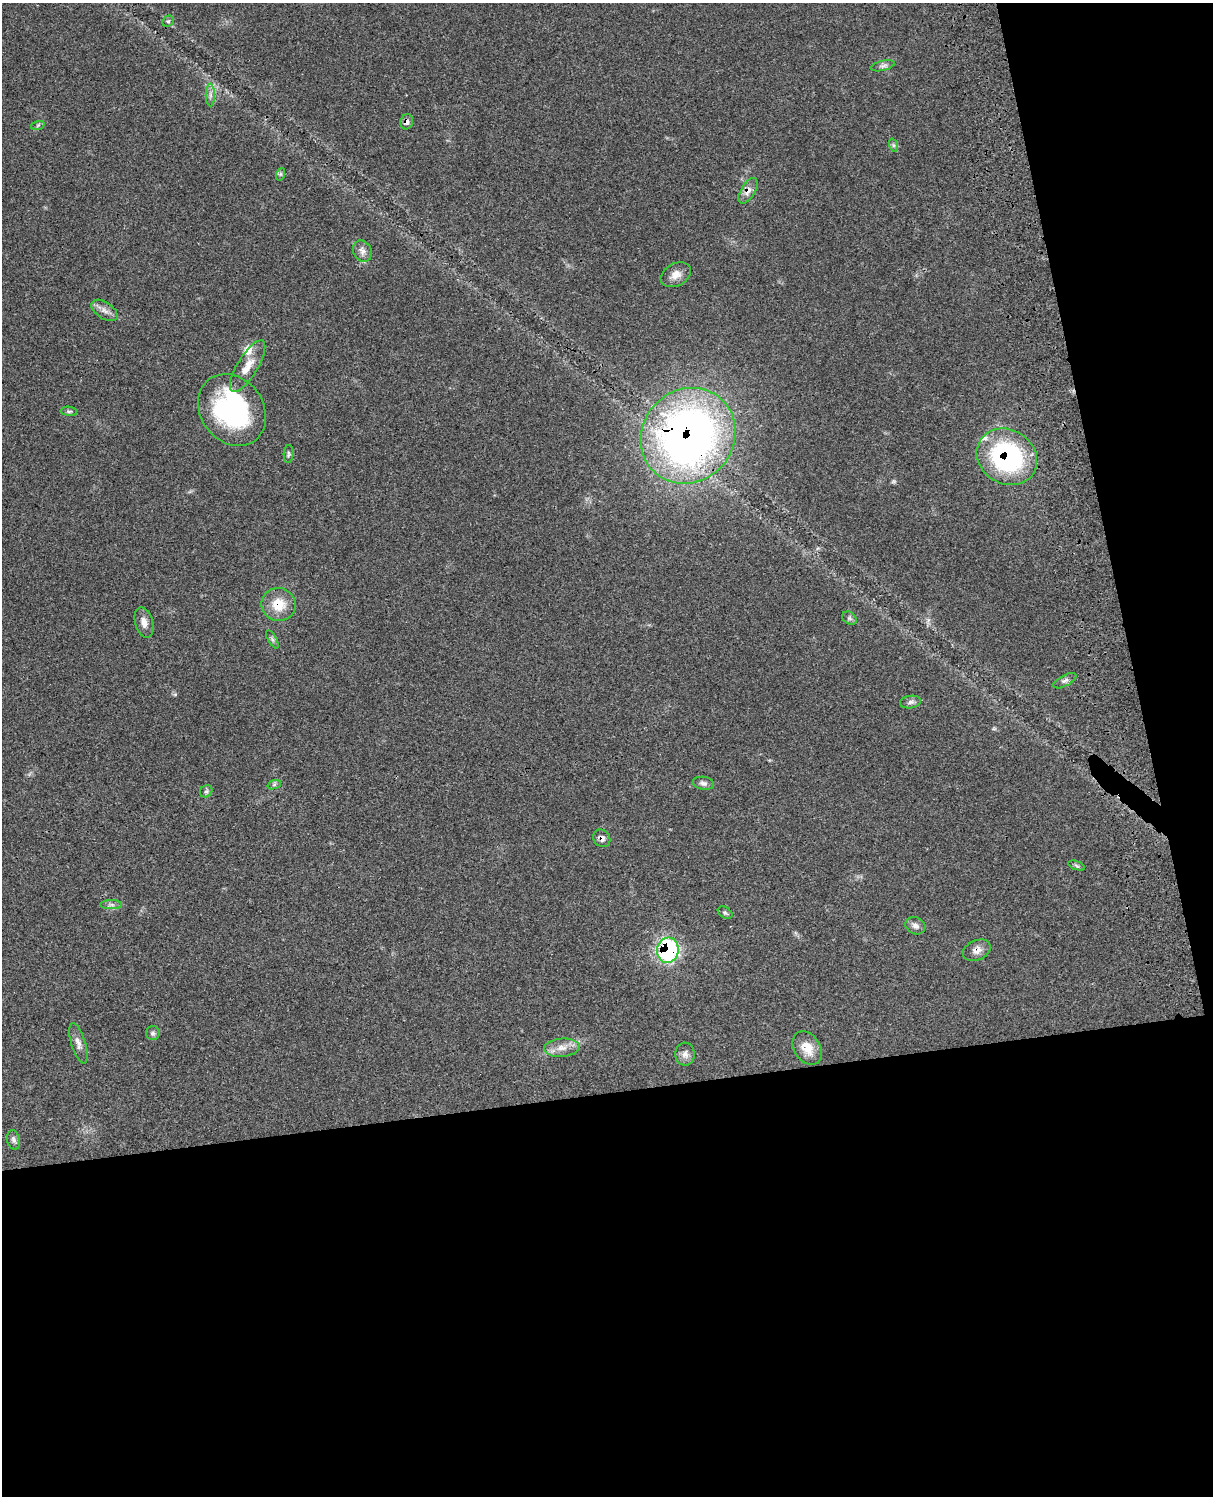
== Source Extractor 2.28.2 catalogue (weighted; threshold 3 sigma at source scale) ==
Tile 12 of 4 x 3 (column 4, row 3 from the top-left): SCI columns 3758-4968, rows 276-1769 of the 5085 x 4922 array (HDU 1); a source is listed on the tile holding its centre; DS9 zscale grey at full resolution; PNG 1215 x 1498 px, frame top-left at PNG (2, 3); each listed source drawn as its Kron ellipse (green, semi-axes under 4 px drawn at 4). Shown black and unused: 33% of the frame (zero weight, under 3 of 4 exposures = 6% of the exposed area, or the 3 px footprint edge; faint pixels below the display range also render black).
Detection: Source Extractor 2.28.2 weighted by HDU 2 'WHT'; one run over the whole footprint, this tile lists its part. Background 0.107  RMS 0.0066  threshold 0.0295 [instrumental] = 3 sigma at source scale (4.5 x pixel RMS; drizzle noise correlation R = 1.50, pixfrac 1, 0.05/0.05 arcsec/px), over >= 5 px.
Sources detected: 42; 1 too faint to see at this stretch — neither listed nor drawn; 2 inside a brighter listed object's ellipse — not listed separately; the other 39 listed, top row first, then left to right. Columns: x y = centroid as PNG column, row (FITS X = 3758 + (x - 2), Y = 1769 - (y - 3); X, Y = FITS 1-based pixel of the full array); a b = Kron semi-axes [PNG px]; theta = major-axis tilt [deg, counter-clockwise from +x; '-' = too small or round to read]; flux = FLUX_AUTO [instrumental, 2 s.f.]
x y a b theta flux
168 21 6 5 - 1.1
883 66 12 5 14 2.2
210 95 11 4 -90 2.6
407 122 8 6 76 2.8
38 125 7 4 19 1.2
893 145 7 4 -71 1.2
281 174 6 4 71 1.1
748 191 14 7 59 4.3
362 251 11 9 -64 3.8
676 275 16 11 29 5.8
104 310 15 8 -34 4.1
248 366 30 10 59 9.9
232 410 38 31 -53 100
69 411 8 4 -6 1.3
688 436 49 45 49 380
289 454 9 5 86 1.4
1007 457 31 27 -33 100
278 605 17 16 - 14
849 618 8 6 -36 1.6
144 622 15 9 -74 4.6
272 639 10 4 -60 1.6
1065 681 13 5 28 2.3
910 702 10 6 9 2.3
703 783 10 6 -9 2.3
274 785 7 4 19 1.3
206 791 7 5 42 1.4
602 838 9 8 - 3.1
1076 866 8 3 -19 1.1
111 905 11 4 0 1.9
725 913 8 5 -35 1.3
915 926 10 8 -26 3
668 950 12 11 - 98
977 950 14 10 25 4.7
153 1033 7 7 - 1.7
78 1043 21 7 -73 4
562 1048 18 9 4 6.8
807 1048 18 13 -57 10
685 1054 11 9 -87 3.7
14 1140 10 6 -76 2
Overlapping masked pixels (flux is a lower limit): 8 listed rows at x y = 407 122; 748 191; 688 436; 1007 457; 278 605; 602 838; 668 950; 977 950